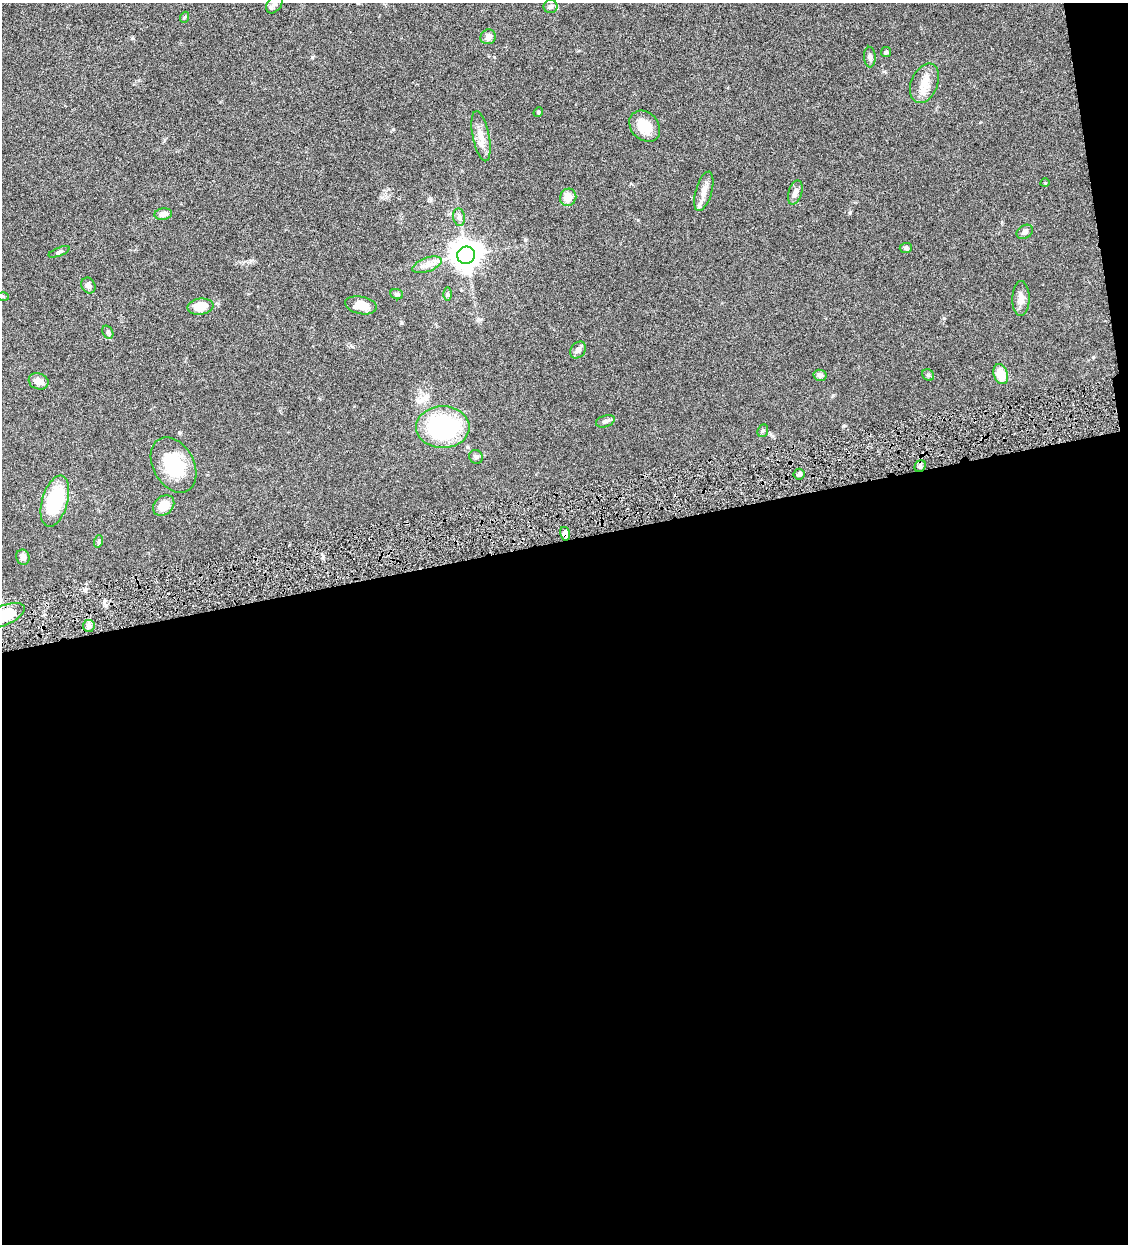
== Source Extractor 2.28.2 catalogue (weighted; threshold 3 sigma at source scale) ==
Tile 16 of 4 x 4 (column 4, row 4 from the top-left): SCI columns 3639-4764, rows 3-1244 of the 4909 x 4973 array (HDU 1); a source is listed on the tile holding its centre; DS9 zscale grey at full resolution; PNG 1130 x 1246 px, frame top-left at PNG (2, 3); each listed source drawn as its Kron ellipse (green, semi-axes under 4 px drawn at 4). Shown black and unused: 58% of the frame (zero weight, under 4 of 8 exposures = <1% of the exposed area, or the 3 px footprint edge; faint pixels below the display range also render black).
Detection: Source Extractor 2.28.2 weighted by HDU 2 'WHT'; one run over the whole footprint, this tile lists its part. Background 0.0434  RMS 0.0037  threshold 0.0151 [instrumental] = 3 sigma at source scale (4.09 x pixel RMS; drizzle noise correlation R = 1.36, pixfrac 0.8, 0.05/0.05 arcsec/px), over >= 5 px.
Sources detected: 48; all 48 listed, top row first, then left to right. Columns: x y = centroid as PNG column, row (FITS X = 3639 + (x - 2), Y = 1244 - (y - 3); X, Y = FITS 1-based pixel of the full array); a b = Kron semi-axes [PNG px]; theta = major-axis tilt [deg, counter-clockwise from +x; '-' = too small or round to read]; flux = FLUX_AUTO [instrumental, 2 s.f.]
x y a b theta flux
275 3 11 7 57 1.2
550 6 7 6 - 0.77
185 17 5 3 - 0.39
488 37 8 7 - 1.7
886 52 5 5 - 0.5
870 57 10 5 -86 1.1
924 83 21 13 68 5
538 112 5 4 - 0.44
645 126 17 13 -46 6.7
481 136 25 8 -79 3.7
1045 183 5 3 - 0.26
704 191 20 8 74 3.2
795 192 12 6 72 1.8
568 197 9 8 - 3.9
163 214 9 6 8 2
459 217 9 6 -82 1
1025 232 9 6 35 1.3
906 248 6 5 - 0.61
59 252 11 3 21 0.57
466 255 9 8 - 440
427 265 15 7 20 2.5
88 285 8 6 -60 1.3
397 294 6 5 - 0.61
447 294 6 4 -90 0.61
3 296 5 4 - 0.38
1021 298 17 8 89 2.4
361 305 16 8 -11 5.2
200 307 13 8 8 5.6
108 332 7 5 -58 0.66
578 350 9 7 53 1.8
1001 374 10 7 -69 5.6
820 375 6 5 - 0.96
928 375 6 5 - 0.54
39 381 10 8 -20 2.4
605 421 10 5 19 1
443 427 27 21 0 36
763 431 6 5 - 0.59
476 457 7 6 - 0.81
174 465 30 20 -61 16
920 466 6 5 - 0.74
799 474 5 5 - 0.74
55 501 26 13 74 20
164 506 12 9 41 4.5
565 534 7 5 -75 1.8
99 541 6 4 72 0.47
23 557 8 6 -70 1.3
3 616 23 9 23 14
89 626 6 5 - 0.91
Overlapping masked pixels (flux is a lower limit): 1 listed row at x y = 565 534
Isophote crosses this tile's border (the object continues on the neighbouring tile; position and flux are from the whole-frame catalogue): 2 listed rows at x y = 275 3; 3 616
Unlisted compact peaks at least as high as the median listed source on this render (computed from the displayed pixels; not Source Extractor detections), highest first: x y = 944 318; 312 57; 132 38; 843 426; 850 213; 478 319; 393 129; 401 323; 525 240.